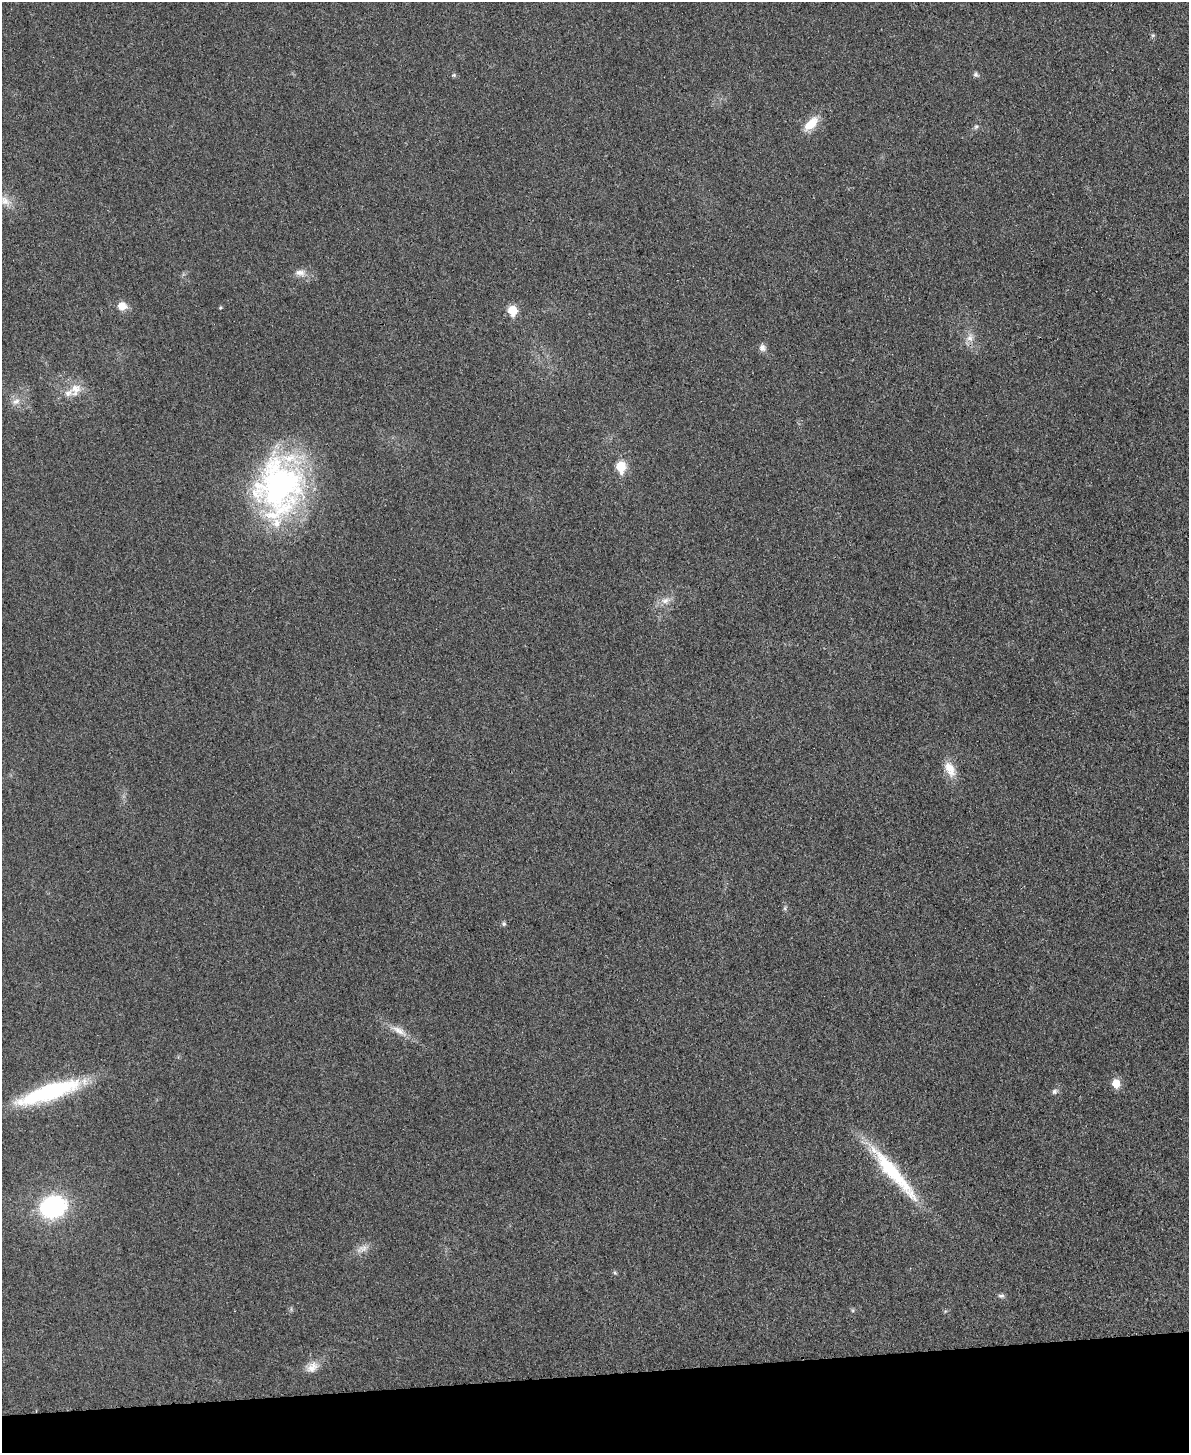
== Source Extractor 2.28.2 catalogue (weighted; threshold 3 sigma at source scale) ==
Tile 10 of 4 x 3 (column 2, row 3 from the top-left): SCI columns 1203-2389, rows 265-1715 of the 4778 x 4763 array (HDU 1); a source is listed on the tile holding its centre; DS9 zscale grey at full resolution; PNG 1191 x 1455 px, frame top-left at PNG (2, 2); no overlay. Shown black and unused: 5% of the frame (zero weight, under 3 of 4 exposures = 2% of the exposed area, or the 3 px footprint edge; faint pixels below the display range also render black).
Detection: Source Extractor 2.28.2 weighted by HDU 2 'WHT'; one run over the whole footprint, this tile lists its part. Background 0.0706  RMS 0.007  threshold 0.0317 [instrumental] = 3 sigma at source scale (4.5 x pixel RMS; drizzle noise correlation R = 1.50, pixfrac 1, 0.05/0.05 arcsec/px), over >= 5 px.
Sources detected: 34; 3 inside a brighter listed object's ellipse — not listed separately; the other 31 listed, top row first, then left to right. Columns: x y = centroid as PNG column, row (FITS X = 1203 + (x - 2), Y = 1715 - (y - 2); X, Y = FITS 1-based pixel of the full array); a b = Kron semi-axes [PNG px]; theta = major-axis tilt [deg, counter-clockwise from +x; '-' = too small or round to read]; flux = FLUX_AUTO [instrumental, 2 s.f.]
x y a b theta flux
1153 35 6 4 18 0.86
454 75 7 5 0 1.2
976 75 7 6 - 1.7
811 124 21 11 43 12
976 127 7 5 66 1.5
5 201 20 11 -28 10
300 273 17 9 -5 5.6
122 306 11 10 - 6.9
220 307 4 4 - 0.84
512 310 6 6 - 27
970 338 12 9 83 5.5
762 348 10 8 -79 3.4
75 388 17 14 20 10
16 401 13 8 26 4.9
621 467 7 6 - 36
279 484 68 56 60 200
665 600 13 8 18 5.2
950 769 23 12 -64 11
785 908 7 4 73 1.2
504 924 6 5 - 1.5
399 1031 27 9 -29 8.6
1116 1083 6 6 - 16
1054 1091 8 7 - 2
50 1092 71 16 18 86
893 1172 91 14 -49 55
53 1207 29 24 19 78
362 1249 19 9 24 5.9
615 1273 6 4 -44 1
1001 1296 9 6 6 1.8
853 1310 6 4 72 0.91
312 1367 18 12 43 7.8
Isophote crosses this tile's border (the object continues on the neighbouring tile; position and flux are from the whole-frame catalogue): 1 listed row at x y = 5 201